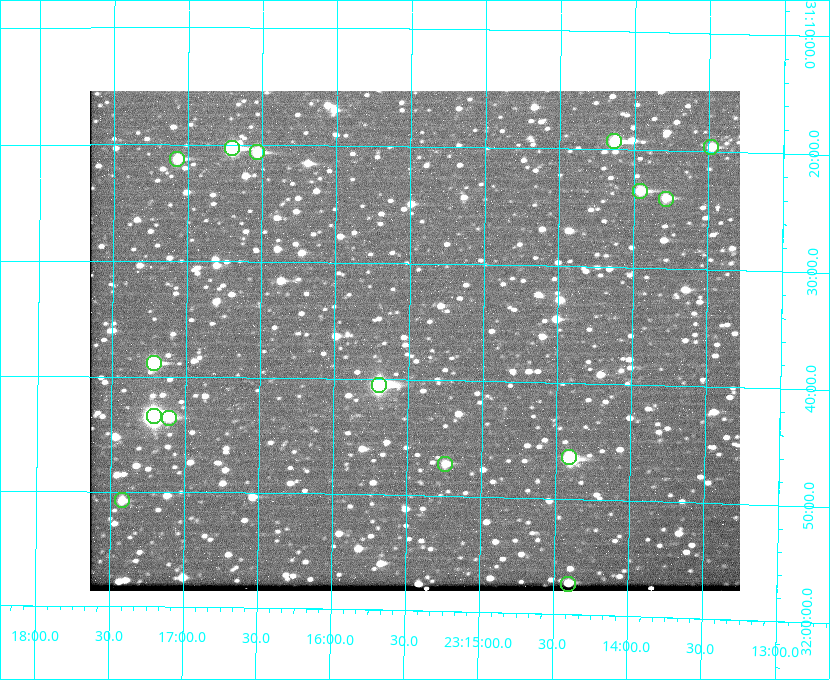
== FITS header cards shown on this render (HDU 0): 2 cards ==
NAXIS1  =                  650 / Width of table row in bytes
NAXIS2  =                  500 / Number of rows in table

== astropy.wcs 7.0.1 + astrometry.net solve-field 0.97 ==
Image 650 x 500 px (HDU 0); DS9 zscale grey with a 90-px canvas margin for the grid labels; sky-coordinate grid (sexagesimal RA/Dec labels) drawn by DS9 from the SOLVED WCS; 15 Tycho-2 reference stars matched to detected sources circled (green)
Header WCS: none
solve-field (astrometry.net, Tycho-2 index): SOLVED blind (the file carries no WCS)
Solved WCS: RA---TAN-SIP/DEC--TAN-SIP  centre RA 23:15:28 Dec +31:37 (348.87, +31.61 deg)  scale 5.16 arcsec/px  FOV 55.9' x 43.0'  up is +179 deg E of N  parity flipped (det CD > 0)
(file carries no celestial WCS; the grid is the blind solution)
Tycho-2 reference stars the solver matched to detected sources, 15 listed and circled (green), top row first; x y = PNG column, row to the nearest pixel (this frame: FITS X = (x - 90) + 1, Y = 500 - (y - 91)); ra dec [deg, ICRS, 3 dp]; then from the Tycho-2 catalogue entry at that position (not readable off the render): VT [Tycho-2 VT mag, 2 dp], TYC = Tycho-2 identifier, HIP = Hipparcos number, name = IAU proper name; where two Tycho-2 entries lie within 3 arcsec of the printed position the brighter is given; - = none
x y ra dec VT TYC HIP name
614 141 348.533 +31.321 8.95 2751-241-1 - -
711 147 348.371 +31.327 10.64 2751-1121-1 - -
232 148 349.176 +31.338 8.87 2752-38-1 - -
257 152 349.134 +31.344 10.32 2752-30-1 - -
177 159 349.268 +31.354 10.15 2752-13-1 - -
640 191 348.489 +31.392 10.19 2751-871-1 - -
666 199 348.446 +31.401 10.83 2751-661-1 - -
154 363 349.305 +31.647 9.68 2752-19-1 - -
379 385 348.924 +31.676 7.66 2752-472-1 114838 -
154 416 349.304 +31.724 8.18 2752-1095-1 114975 -
169 418 349.277 +31.726 11.07 2752-324-1 - -
569 457 348.603 +31.774 10.34 2751-877-1 - -
445 464 348.810 +31.787 10.96 2752-75-1 - -
122 500 349.356 +31.845 11.03 2752-240-1 - -
568 584 348.600 +31.955 10.66 2755-75-1 - -